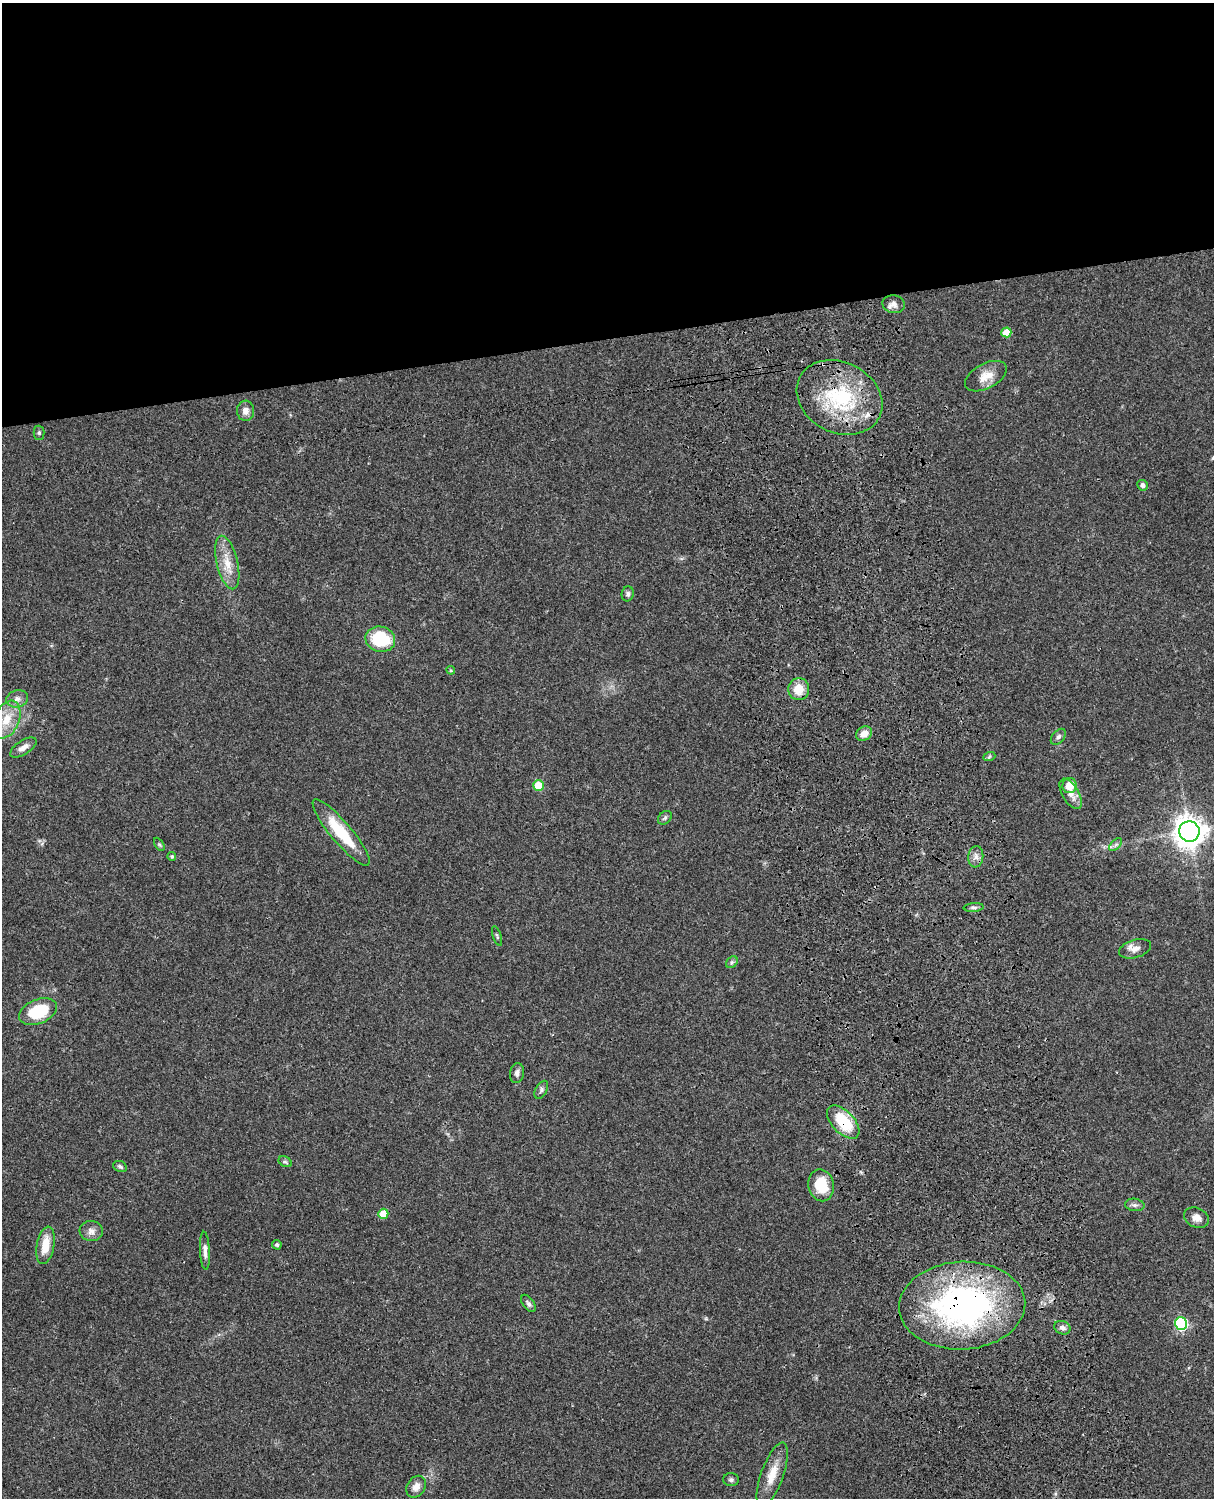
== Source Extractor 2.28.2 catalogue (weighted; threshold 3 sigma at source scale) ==
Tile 2 of 4 x 3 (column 2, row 1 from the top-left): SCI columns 1334-2545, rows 3268-4763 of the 5087 x 4927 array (HDU 1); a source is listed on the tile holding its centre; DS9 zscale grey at full resolution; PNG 1216 x 1500 px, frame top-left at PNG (2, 3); each listed source drawn as its Kron ellipse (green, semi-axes under 4 px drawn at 4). Shown black and unused: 23% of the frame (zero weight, under 3 of 4 exposures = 6% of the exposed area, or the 3 px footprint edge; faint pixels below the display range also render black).
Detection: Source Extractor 2.28.2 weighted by HDU 2 'WHT'; one run over the whole footprint, this tile lists its part. Background 0.079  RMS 0.0058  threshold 0.0262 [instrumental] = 3 sigma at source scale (4.5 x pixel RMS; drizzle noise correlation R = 1.50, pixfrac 1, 0.05/0.05 arcsec/px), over >= 5 px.
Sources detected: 54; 1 inside a brighter listed object's ellipse — not listed separately; the other 53 listed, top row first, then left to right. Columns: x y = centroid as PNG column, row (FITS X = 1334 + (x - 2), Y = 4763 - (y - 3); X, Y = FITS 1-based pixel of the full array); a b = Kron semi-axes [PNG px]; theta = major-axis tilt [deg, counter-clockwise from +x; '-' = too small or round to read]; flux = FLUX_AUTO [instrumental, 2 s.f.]
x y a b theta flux
894 304 11 9 -11 3
1006 332 5 5 - 9.1
986 376 23 12 28 8.2
839 397 44 35 -27 55
245 411 10 8 -87 3.5
39 433 7 5 90 1.2
1143 485 5 5 - 1.9
227 562 27 10 -76 10
628 594 7 6 - 1.5
380 639 15 12 -13 31
451 670 4 4 - 0.6
799 689 11 10 - 9.7
17 699 11 8 15 3.1
7 719 20 12 67 13
864 734 8 6 27 5.3
1058 737 9 6 50 1.8
23 748 15 6 33 3.6
989 757 6 4 20 0.87
538 785 5 5 - 19
1070 786 7 7 - 9.1
1071 794 17 8 -60 5
665 818 8 5 46 1.3
1189 831 10 10 - 740
341 832 42 10 -50 24
159 844 7 4 -58 0.84
1116 845 8 4 45 1.3
172 856 4 4 - 0.99
976 857 10 7 83 3.1
974 907 10 4 4 1.5
497 936 10 3 -71 0.87
1135 949 16 9 17 4.3
732 962 6 5 - 1.1
38 1012 20 12 22 25
517 1073 10 7 82 2.5
541 1090 10 5 62 1.6
843 1122 20 11 -46 22
285 1162 7 5 -29 1.1
120 1166 7 5 -26 1.5
821 1185 16 12 -79 17
1135 1205 10 6 -8 1.9
383 1214 5 5 - 12
1196 1218 13 9 -26 4.5
91 1231 11 10 - 3.4
45 1245 19 8 79 11
277 1245 5 4 - 1
205 1251 19 5 -87 3.2
528 1303 10 5 -54 1.6
962 1306 63 44 3 180
1181 1324 6 6 - 71
1062 1328 8 6 -22 2.3
772 1475 34 11 70 11
731 1480 8 6 -1 1.4
416 1487 11 9 55 3.8
Overlapping masked pixels (flux is a lower limit): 3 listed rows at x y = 839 397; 843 1122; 962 1306